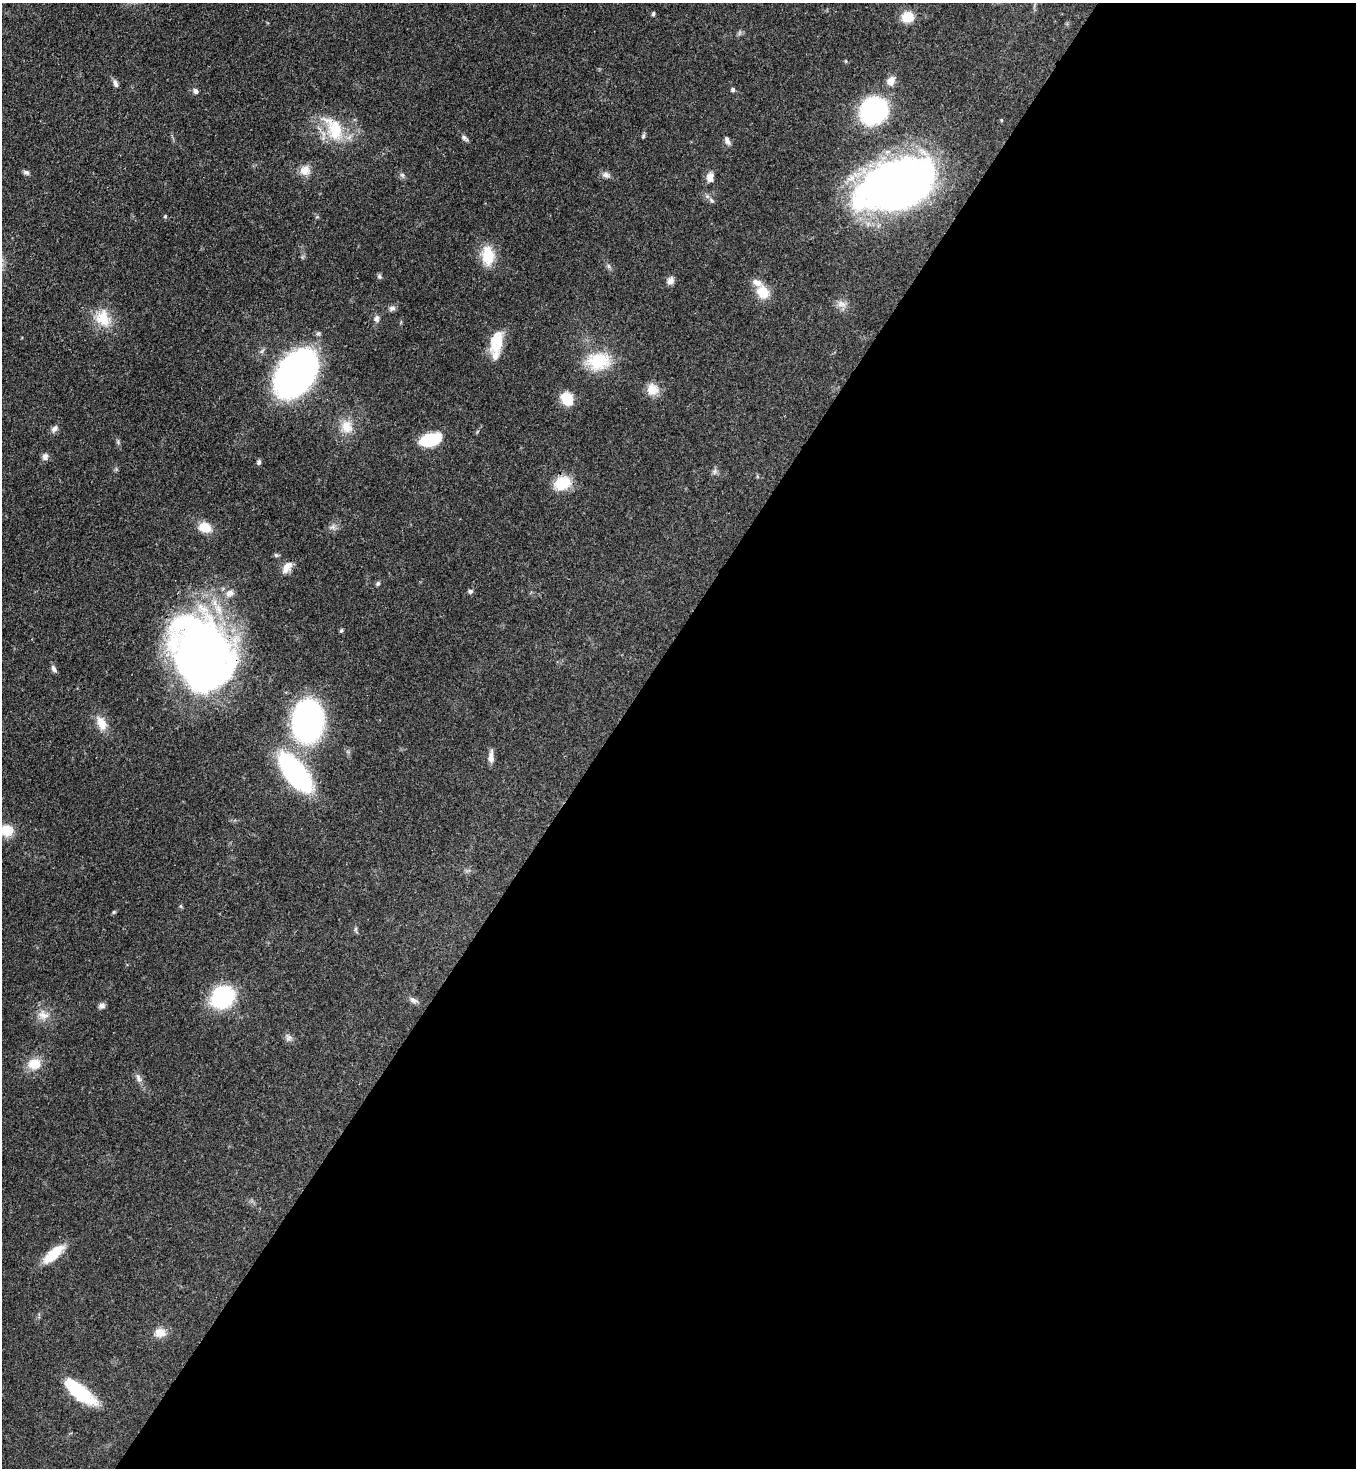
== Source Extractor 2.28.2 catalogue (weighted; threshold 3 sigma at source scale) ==
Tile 12 of 4 x 4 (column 4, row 3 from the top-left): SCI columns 4289-5642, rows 1525-2990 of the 6014 x 5992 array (HDU 1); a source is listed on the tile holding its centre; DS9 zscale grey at full resolution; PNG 1358 x 1470 px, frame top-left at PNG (2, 3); no overlay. Shown black and unused: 55% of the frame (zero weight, under 3 of 4 exposures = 7% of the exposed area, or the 3 px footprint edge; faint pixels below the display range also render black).
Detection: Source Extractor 2.28.2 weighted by HDU 2 'WHT'; one run over the whole footprint, this tile lists its part. Background 0.0809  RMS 0.0037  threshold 0.0168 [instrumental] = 3 sigma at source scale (4.5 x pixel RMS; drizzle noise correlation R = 1.50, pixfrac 1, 0.05/0.05 arcsec/px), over >= 5 px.
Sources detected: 72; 1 inside a brighter object's white glare — not listed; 2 inside a brighter listed object's ellipse — not listed separately; the other 69 listed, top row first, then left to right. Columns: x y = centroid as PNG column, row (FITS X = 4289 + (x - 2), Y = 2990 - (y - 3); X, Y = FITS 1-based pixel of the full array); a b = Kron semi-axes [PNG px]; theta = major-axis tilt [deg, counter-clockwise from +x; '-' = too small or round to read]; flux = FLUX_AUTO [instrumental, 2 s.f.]
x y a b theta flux
653 14 5 4 - 0.58
908 17 14 12 10 6.3
890 81 11 9 60 3.4
115 84 11 6 -71 1.3
733 89 5 5 - 0.82
196 91 7 6 - 1.1
874 111 20 18 40 61
1001 120 5 3 - 0.3
334 129 38 20 -61 16
643 136 7 4 72 0.59
464 137 8 7 - 1
727 141 10 6 -62 1.5
305 170 15 13 34 3.7
26 172 8 5 -25 0.98
402 175 6 5 - 0.82
606 175 10 8 -20 1.5
710 177 11 8 81 3
896 185 73 40 21 220
712 200 9 4 -50 0.79
165 216 5 4 - 0.43
488 256 23 15 -83 9.8
608 266 7 4 -88 0.72
379 276 7 6 - 0.74
670 281 9 8 - 1.8
763 292 18 15 -57 6.7
841 304 14 8 -17 2.5
392 308 9 7 16 1.2
103 318 24 20 -70 9.5
376 319 9 7 -86 1.4
497 341 24 12 77 12
598 361 25 17 6 18
296 374 31 21 55 250
653 389 15 15 - 4.9
567 399 16 13 -60 6.9
347 427 19 16 -76 6.3
55 428 10 7 37 1.6
431 439 20 11 16 19
118 442 7 4 -59 0.63
45 457 9 8 - 1.5
259 462 7 5 66 0.79
714 471 7 4 70 0.82
562 483 18 13 22 11
205 527 15 11 -20 5.6
276 555 7 4 -44 0.58
287 567 16 8 52 3.4
378 583 6 5 - 0.72
470 591 7 6 - 0.83
230 593 12 9 29 2.4
341 630 6 4 62 0.55
204 653 72 51 -60 230
54 669 8 5 -63 1.4
308 721 29 21 85 120
101 723 18 11 -67 5.1
491 757 14 6 87 2.5
295 772 30 12 -52 100
7 831 12 11 - 8.2
181 906 6 4 72 0.46
114 912 5 4 - 0.48
355 929 6 4 71 0.56
223 997 18 16 43 43
414 1000 13 7 -23 1.5
102 1005 8 6 37 1.3
43 1015 17 12 -23 4.1
289 1038 9 5 64 1.1
34 1064 18 15 9 6.2
138 1078 13 6 -71 1.7
53 1254 26 10 42 10
160 1333 14 12 -2 3.8
79 1392 38 13 -39 19
Overlapping masked pixels (flux is a lower limit): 1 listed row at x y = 204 653
Isophote crosses this tile's border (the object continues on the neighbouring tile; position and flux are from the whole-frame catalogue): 1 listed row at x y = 7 831